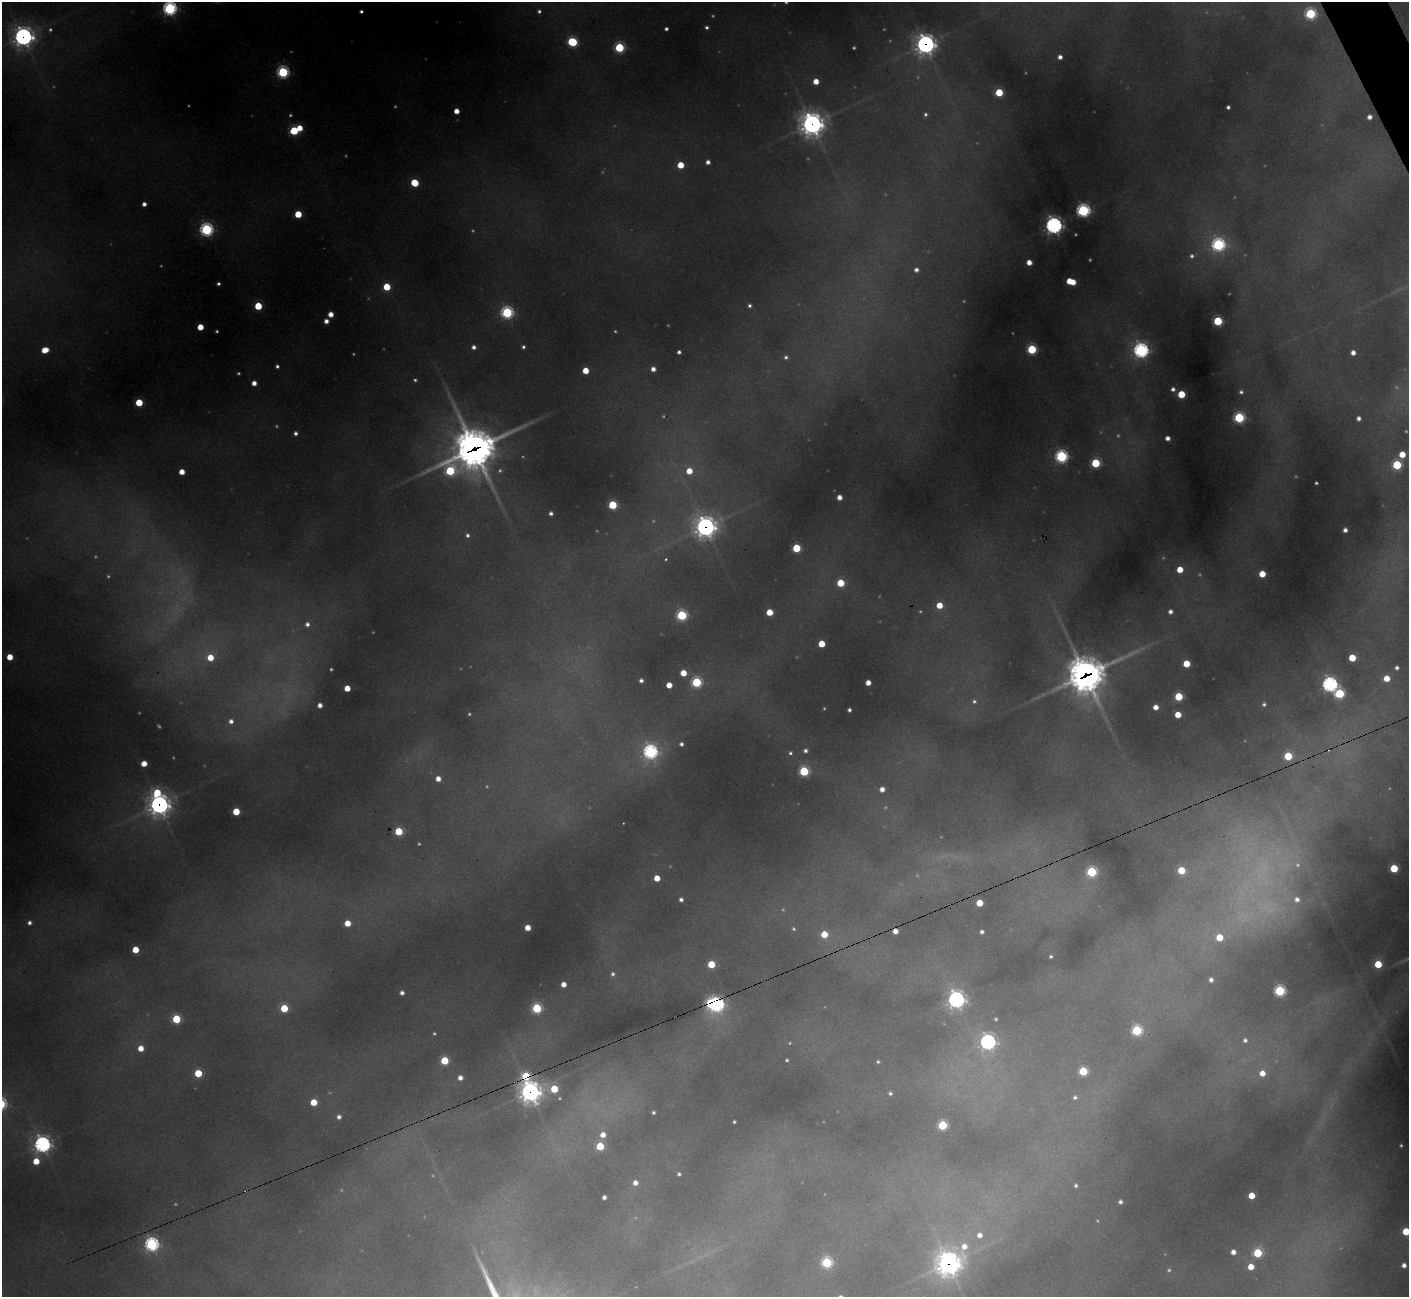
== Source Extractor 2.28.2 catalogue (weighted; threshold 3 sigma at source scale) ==
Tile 10 of 4 x 4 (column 2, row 3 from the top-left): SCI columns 1411-2817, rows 1583-2877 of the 5630 x 5619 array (HDU 1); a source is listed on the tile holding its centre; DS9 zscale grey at full resolution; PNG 1411 x 1299 px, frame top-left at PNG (2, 2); no overlay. Shown black and unused: <1% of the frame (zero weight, under 3 of 4 exposures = <1% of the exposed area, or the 3 px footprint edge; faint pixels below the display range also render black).
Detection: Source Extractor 2.28.2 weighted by HDU 2 'WHT'; one run over the whole footprint, this tile lists its part. Background 0.448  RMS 0.015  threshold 0.0664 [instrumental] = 3 sigma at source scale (4.5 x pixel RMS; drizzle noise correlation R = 1.50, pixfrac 1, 0.05/0.05 arcsec/px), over >= 5 px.
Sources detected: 292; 85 too faint to see at this stretch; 3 cosmic-ray / hot-pixel residue — not listed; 7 inside a brighter listed object's ellipse — not listed separately; the other 197 listed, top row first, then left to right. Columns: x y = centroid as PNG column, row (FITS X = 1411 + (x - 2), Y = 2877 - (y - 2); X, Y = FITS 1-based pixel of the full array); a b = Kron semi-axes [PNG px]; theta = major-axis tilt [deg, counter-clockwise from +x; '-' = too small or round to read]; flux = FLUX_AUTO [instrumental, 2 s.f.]
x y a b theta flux
786 2 4 4 - 3.6
170 8 6 6 - 580
361 11 4 4 - 6.1
539 11 6 5 - 6.3
1310 14 6 6 - 270
707 27 5 4 - 5.5
666 29 4 4 - 6.4
23 37 11 10 - 1000
572 42 6 6 - 200
925 44 9 9 - 1200
619 47 6 6 - 210
1060 57 4 4 - 12
283 72 6 6 - 350
816 81 5 5 - 30
999 92 5 5 - 92
1228 107 4 4 - 6.2
456 111 4 4 - 26
925 114 6 5 - 5.4
1369 117 5 5 - 14
812 124 10 10 - 1700
300 128 5 5 - 37
294 131 6 5 - 150
708 162 4 4 - 12
681 165 5 5 - 54
415 183 6 5 - 84
144 204 4 4 - 12
1083 210 6 6 - 510
298 214 5 5 - 77
1054 225 7 7 - 900
206 229 6 6 - 470
1218 244 7 7 - 470
1192 256 7 6 - 6.8
1029 262 5 4 - 24
916 270 5 5 - 11
1069 281 5 5 - 41
218 284 4 3 - 5.3
387 287 5 5 - 77
258 306 5 5 - 89
749 306 4 4 - 5.6
507 312 6 6 - 370
331 314 5 5 - 24
326 321 4 4 - 15
1218 321 5 5 - 160
200 327 5 5 - 44
217 331 4 3 - 3.6
474 347 5 4 - 10
523 347 4 4 - 5.8
1032 349 6 6 - 180
45 350 6 5 - 42
1141 350 8 8 - 590
679 352 4 4 - 7.4
1353 353 4 4 - 16
786 357 5 4 - 5.6
277 366 5 4 - 6.1
653 369 5 5 - 16
586 371 5 5 - 46
415 380 4 4 - 4
254 383 4 4 - 20
1173 389 5 4 - 8.4
1241 392 5 4 - 5.9
1181 394 5 5 - 88
139 402 5 5 - 91
1239 417 6 6 - 270
1359 418 4 4 - 10
295 433 4 4 - 8.3
1167 438 4 4 - 14
474 449 24 22 25 4100
1402 454 5 5 - 43
1061 456 6 6 - 410
1096 463 6 5 - 160
1397 465 6 6 - 180
450 471 7 7 - 180
689 471 6 6 - 39
182 472 4 4 - 32
1316 483 3 3 - 3.7
839 497 4 4 - 19
612 505 5 5 - 130
551 513 4 4 - 8
705 527 11 10 - 1200
1345 530 4 4 - 11
467 535 6 5 - 7
796 548 5 5 - 120
666 559 4 3 - 3.5
1180 569 5 5 - 42
1262 574 5 5 - 51
841 583 5 5 - 87
939 605 5 5 - 43
769 612 5 5 - 51
1170 612 4 4 - 10
682 615 6 6 - 260
307 624 7 7 - 13
822 644 5 5 - 55
10 657 5 5 - 45
210 657 6 6 - 47
1352 658 5 5 - 70
1186 664 5 5 - 69
1397 668 5 5 - 8.3
331 669 4 3 - 3.3
683 673 5 5 - 39
1086 675 20 18 27 3000
1387 678 6 6 - 42
641 680 4 4 - 9.3
696 682 6 6 - 220
868 683 4 4 - 22
1330 684 7 7 - 620
669 685 5 5 - 33
347 688 5 4 - 38
1340 693 6 6 - 200
1179 696 5 5 - 110
974 701 7 7 - 7.8
1264 704 5 5 - 5.6
320 705 4 4 - 16
1156 707 5 5 - 21
849 710 4 4 - 6.3
1178 715 5 5 - 46
231 721 6 6 - 12
681 744 4 4 - 7.5
805 751 5 5 - 8.6
650 752 8 7 - 640
790 753 6 5 - 5.2
144 764 5 4 - 31
804 771 6 6 - 200
438 779 5 4 - 20
882 789 5 5 - 18
157 793 7 6 - 79
159 805 10 9 - 1200
236 811 5 5 - 78
399 831 5 5 - 100
1394 868 5 5 - 100
1091 872 6 6 - 220
657 878 5 5 - 38
1257 878 139 79 63 790
681 899 4 4 - 9
979 903 5 5 - 54
29 923 4 4 - 8.5
347 923 5 5 - 41
528 928 5 5 - 33
794 929 5 4 - 3.7
895 931 5 5 - 22
982 932 4 4 - 7.5
824 934 5 5 - 56
135 950 5 5 - 57
1051 956 4 3 - 3.7
711 964 5 5 - 78
1378 964 5 5 - 79
613 974 6 6 - 6.7
564 984 5 4 - 21
1280 991 6 6 - 290
402 993 4 4 - 10
956 999 9 8 - 910
717 1004 8 6 85 640
284 1008 6 5 - 100
537 1008 6 6 - 210
176 1019 5 5 - 150
996 1019 4 3 - 3.5
1137 1030 6 6 - 230
1245 1040 7 6 - 8.9
988 1042 8 8 - 660
141 1048 5 5 - 33
787 1060 3 3 - 3.6
444 1061 5 5 - 120
878 1062 5 4 - 4
1083 1071 5 5 - 150
198 1073 5 5 - 96
1262 1073 7 7 - 30
526 1076 6 6 - 130
460 1078 5 5 - 16
554 1089 7 5 -19 89
530 1092 10 9 - 1300
890 1093 5 4 - 5.7
1075 1097 7 6 - 7.6
314 1102 5 5 - 61
653 1112 4 3 - 5
339 1117 6 6 - 10
734 1122 4 3 - 3.8
942 1125 5 5 - 180
603 1135 6 5 - 23
42 1144 8 8 - 780
600 1146 5 5 - 100
36 1161 6 5 - 45
679 1174 4 4 - 5
635 1183 5 5 - 17
1076 1185 5 5 - 5.9
1251 1196 5 5 - 47
604 1197 4 4 - 9.7
1120 1202 5 5 - 8.3
1406 1231 5 5 - 83
979 1235 8 8 - 22
152 1244 7 7 - 440
964 1246 24 17 -33 75
1233 1252 4 4 - 17
1258 1253 6 6 - 150
827 1262 6 6 - 240
948 1263 13 13 - 1800
1404 1265 5 5 - 13
1251 1267 5 5 - 37
1169 1270 5 5 - 3.5
Overlapping masked pixels (flux is a lower limit): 12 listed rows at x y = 23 37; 925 44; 812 124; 474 449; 705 527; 1086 675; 159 805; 895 931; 717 1004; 526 1076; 530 1092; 948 1263
Isophote crosses this tile's border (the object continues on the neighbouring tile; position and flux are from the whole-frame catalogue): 3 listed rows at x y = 786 2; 170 8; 1406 1231